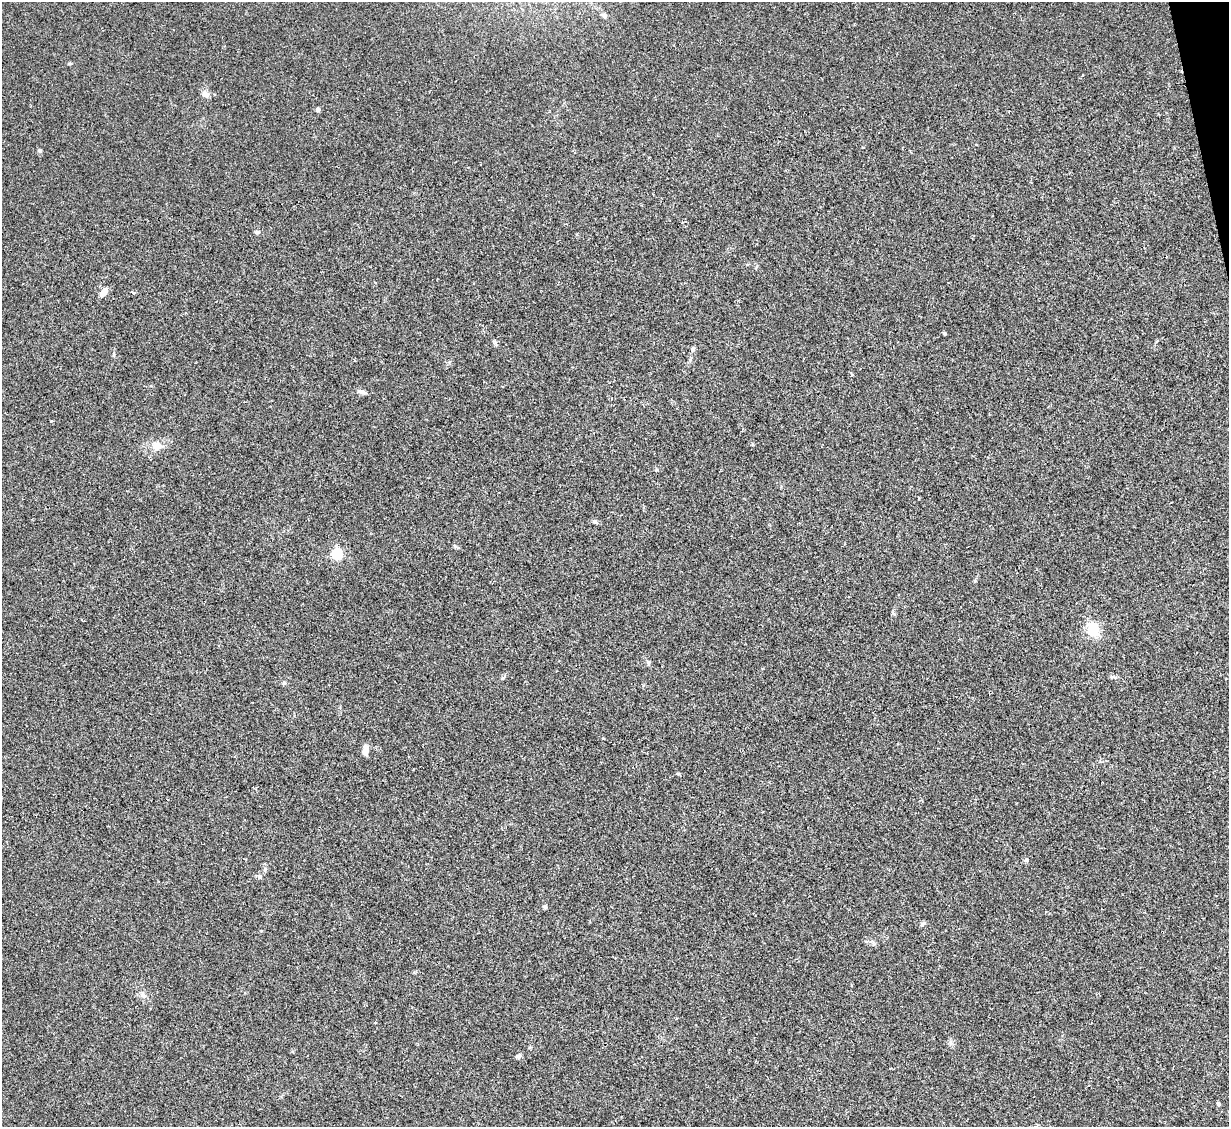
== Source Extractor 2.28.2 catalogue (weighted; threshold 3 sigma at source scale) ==
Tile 10 of 4 x 4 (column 2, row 3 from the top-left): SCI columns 1228-2454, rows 1377-2501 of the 4909 x 4890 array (HDU 1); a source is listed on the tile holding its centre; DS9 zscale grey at full resolution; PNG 1231 x 1129 px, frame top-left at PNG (2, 2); no overlay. Shown black and unused: <1% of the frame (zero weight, under 2 of 3 exposures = <1% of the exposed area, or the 3 px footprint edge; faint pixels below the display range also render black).
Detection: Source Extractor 2.28.2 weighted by HDU 2 'WHT'; one run over the whole footprint, this tile lists its part. Background 0.0784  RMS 0.0093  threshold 0.0417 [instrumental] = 3 sigma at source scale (4.5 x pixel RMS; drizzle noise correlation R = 1.50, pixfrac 1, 0.05/0.05 arcsec/px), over >= 5 px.
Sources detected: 27; all 27 listed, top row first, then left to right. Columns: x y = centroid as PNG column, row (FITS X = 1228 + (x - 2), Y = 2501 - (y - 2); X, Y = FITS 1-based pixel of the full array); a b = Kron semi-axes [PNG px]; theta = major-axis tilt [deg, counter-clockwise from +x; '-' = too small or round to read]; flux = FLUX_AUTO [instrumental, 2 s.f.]
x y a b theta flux
604 16 7 6 - 2.5
206 94 12 8 -35 4.3
318 110 4 4 - 4
40 150 5 4 - 1.3
682 222 3 3 - 1.1
257 232 8 5 2 1.8
104 292 11 6 52 7.1
133 292 3 3 - 2.3
944 334 4 3 - 1.2
693 349 7 5 74 2
114 354 6 3 -72 1.1
361 392 12 5 -13 2.9
156 446 13 11 -53 8
595 522 5 5 - 1.4
337 554 5 5 - 87
1093 629 17 13 -71 20
648 662 7 5 -79 1.5
502 678 6 5 - 1.3
365 750 12 6 85 5.1
678 774 5 3 - 1
1027 860 7 5 26 1.7
259 877 7 6 - 2.3
545 907 4 4 - 2.2
923 924 9 5 38 1.8
143 995 10 6 -16 3.5
518 1056 8 5 33 2.2
1218 1104 5 4 - 1.1
Unlisted compact peaks at least as high as the median listed source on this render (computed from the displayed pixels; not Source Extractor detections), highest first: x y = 265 869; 603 738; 69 64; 284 683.